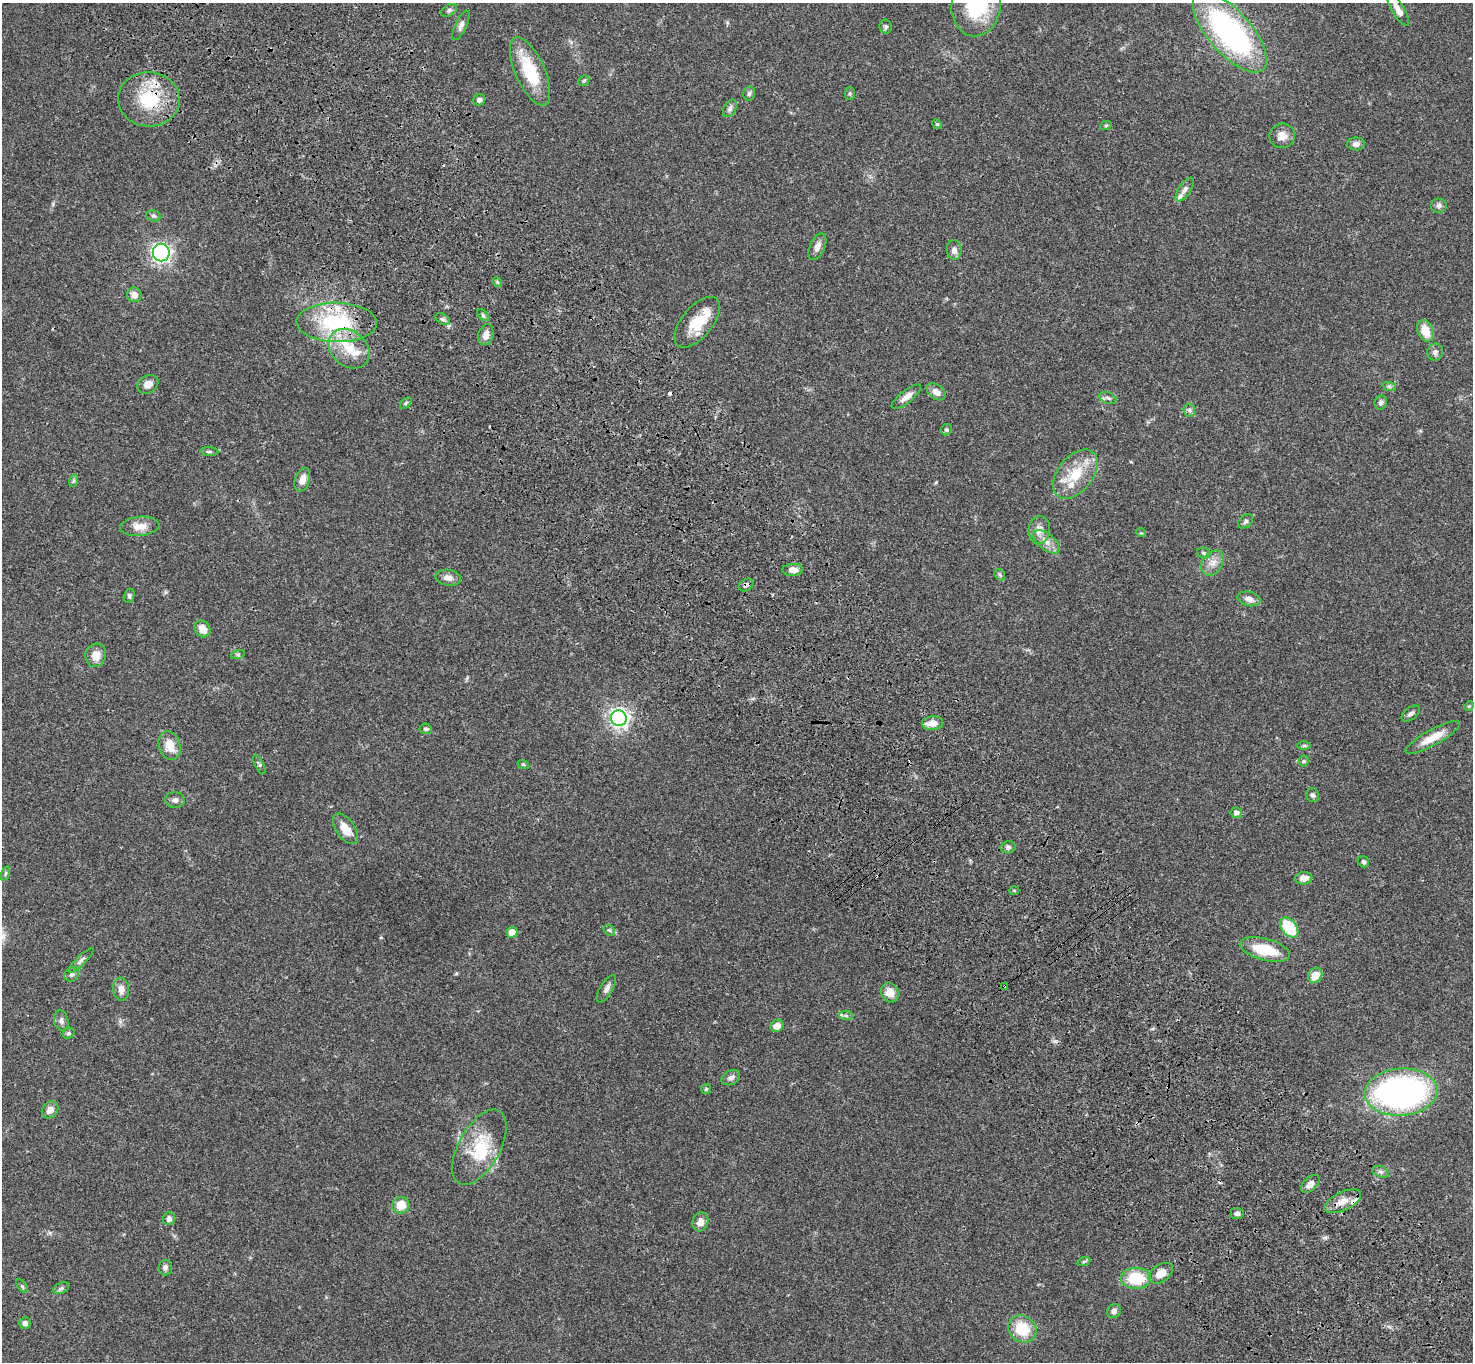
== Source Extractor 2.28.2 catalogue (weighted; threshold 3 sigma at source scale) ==
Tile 6 of 4 x 4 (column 2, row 2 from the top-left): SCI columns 1579-3049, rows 3103-4462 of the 6094 x 6064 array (HDU 1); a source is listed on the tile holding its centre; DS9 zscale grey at full resolution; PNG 1475 x 1364 px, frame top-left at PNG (2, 3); each listed source drawn as its Kron ellipse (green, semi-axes under 4 px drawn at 4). Shown black and unused: <1% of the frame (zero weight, under 3 of 4 exposures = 6% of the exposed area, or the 3 px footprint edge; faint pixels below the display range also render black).
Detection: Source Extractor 2.28.2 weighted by HDU 2 'WHT'; one run over the whole footprint, this tile lists its part. Background 0.0463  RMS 0.0052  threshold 0.0236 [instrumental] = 3 sigma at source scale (4.5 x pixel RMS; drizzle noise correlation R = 1.50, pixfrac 1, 0.05/0.05 arcsec/px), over >= 5 px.
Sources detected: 127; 3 cosmic-ray / hot-pixel residue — neither listed nor drawn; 6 inside a brighter listed object's ellipse — not listed separately; the other 118 listed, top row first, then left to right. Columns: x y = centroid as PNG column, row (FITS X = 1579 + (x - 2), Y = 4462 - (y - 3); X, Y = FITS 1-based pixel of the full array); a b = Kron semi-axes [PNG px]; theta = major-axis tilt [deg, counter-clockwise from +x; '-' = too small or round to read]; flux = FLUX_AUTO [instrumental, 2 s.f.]
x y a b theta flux
976 5 31 24 82 33
449 10 9 5 31 1.1
1398 10 18 6 -58 4.1
461 25 16 5 65 2
886 27 7 6 - 1.1
1230 32 50 21 -48 110
530 71 37 14 -66 22
584 81 6 5 - 0.75
749 94 7 6 - 1.2
850 94 6 5 - 0.79
149 99 31 27 -3 26
479 100 6 5 - 1.5
730 108 9 6 61 1.4
937 124 5 4 - 0.55
1106 125 6 3 19 0.57
1282 136 12 12 - 4.6
1356 144 9 6 1 2.2
1185 190 13 6 57 2.2
1439 205 8 7 - 1.6
153 216 7 5 -19 0.99
817 247 14 7 65 3.1
954 250 9 7 -84 2.4
161 253 9 8 - 140
497 282 5 4 - 0.63
134 295 7 7 - 3.4
483 315 7 4 -45 0.9
442 319 8 5 -27 1.2
337 322 40 19 -1 40
697 322 30 15 50 14
1425 331 11 7 -68 7.4
486 335 11 7 72 3.7
349 349 22 17 -41 13
1435 352 8 8 - 1.9
148 384 11 8 33 3.7
1389 386 7 4 -18 0.92
936 392 10 7 -38 3.3
906 397 18 6 39 3.4
1108 398 9 5 -20 1.6
1381 402 7 6 - 1.7
406 403 7 4 46 0.86
1189 410 6 6 - 1.3
946 430 6 5 - 0.9
209 451 9 4 -4 0.9
1075 474 28 17 51 15
302 480 12 7 71 4.3
73 481 6 4 71 0.85
1245 521 8 6 41 1.1
140 526 20 9 5 5.3
1039 530 14 10 85 4.4
1141 533 5 3 - 0.47
1046 542 16 8 -39 4.3
1204 553 7 5 -13 0.93
1213 563 14 10 53 4.1
793 570 10 6 3 3.2
1000 575 6 4 -47 0.82
448 578 12 8 -8 2.9
746 585 8 5 33 1.9
129 596 7 5 76 0.89
1249 599 11 7 -13 2.8
203 629 9 7 -52 5.1
238 654 7 4 19 0.86
96 655 11 10 - 5.7
1469 706 5 4 - 0.6
1411 714 10 6 36 1.8
619 718 8 7 - 200
932 723 11 6 5 5
426 729 6 5 - 0.93
1433 737 30 8 29 7.1
170 745 15 10 -72 7.6
1304 745 6 4 0 0.69
1304 761 5 5 - 0.7
259 764 11 4 -64 0.9
523 764 6 3 -18 0.57
1313 795 7 6 - 1.2
175 800 10 8 -8 1.9
1236 813 5 5 - 2.1
346 829 17 9 -55 6.6
1008 847 7 6 - 1.4
1363 862 6 5 - 0.98
5 873 7 3 71 0.75
1304 878 8 6 8 4.3
1014 890 5 3 - 0.59
1289 927 11 7 -52 24
609 930 6 4 -41 0.85
512 932 5 5 - 5.1
1265 949 26 11 -15 18
81 960 17 4 44 1.8
72 974 8 6 39 1.3
1315 975 8 6 54 6.8
1005 987 3 3 - 6.2
121 989 11 8 -84 3.4
606 989 15 6 59 2.1
890 993 10 8 -63 5.2
846 1016 7 4 -2 1.1
61 1021 10 7 -76 1.9
777 1026 7 6 - 4.6
69 1033 6 5 - 1
731 1078 10 7 29 2
706 1089 5 5 - 0.65
1401 1092 36 23 4 180
50 1110 9 7 49 3.3
479 1147 41 20 61 22
1380 1172 9 5 -20 1.5
1310 1184 11 6 43 3.1
1343 1201 20 9 25 5.8
401 1205 8 8 - 8.1
1237 1213 6 6 - 1.6
169 1219 6 6 - 1.9
700 1222 9 8 - 3.6
1084 1261 6 4 19 0.75
165 1267 8 7 - 1.7
1161 1273 13 8 36 5.7
1136 1278 15 10 0 20
22 1286 8 4 -54 0.75
61 1288 8 5 25 1.2
1114 1311 8 6 46 1.9
25 1323 5 5 - 1.8
1022 1329 14 13 - 14
Overlapping masked pixels (flux is a lower limit): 4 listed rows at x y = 149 99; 337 322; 746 585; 1005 987
Isophote crosses this tile's border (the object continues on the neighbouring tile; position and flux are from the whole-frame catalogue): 1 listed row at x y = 976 5